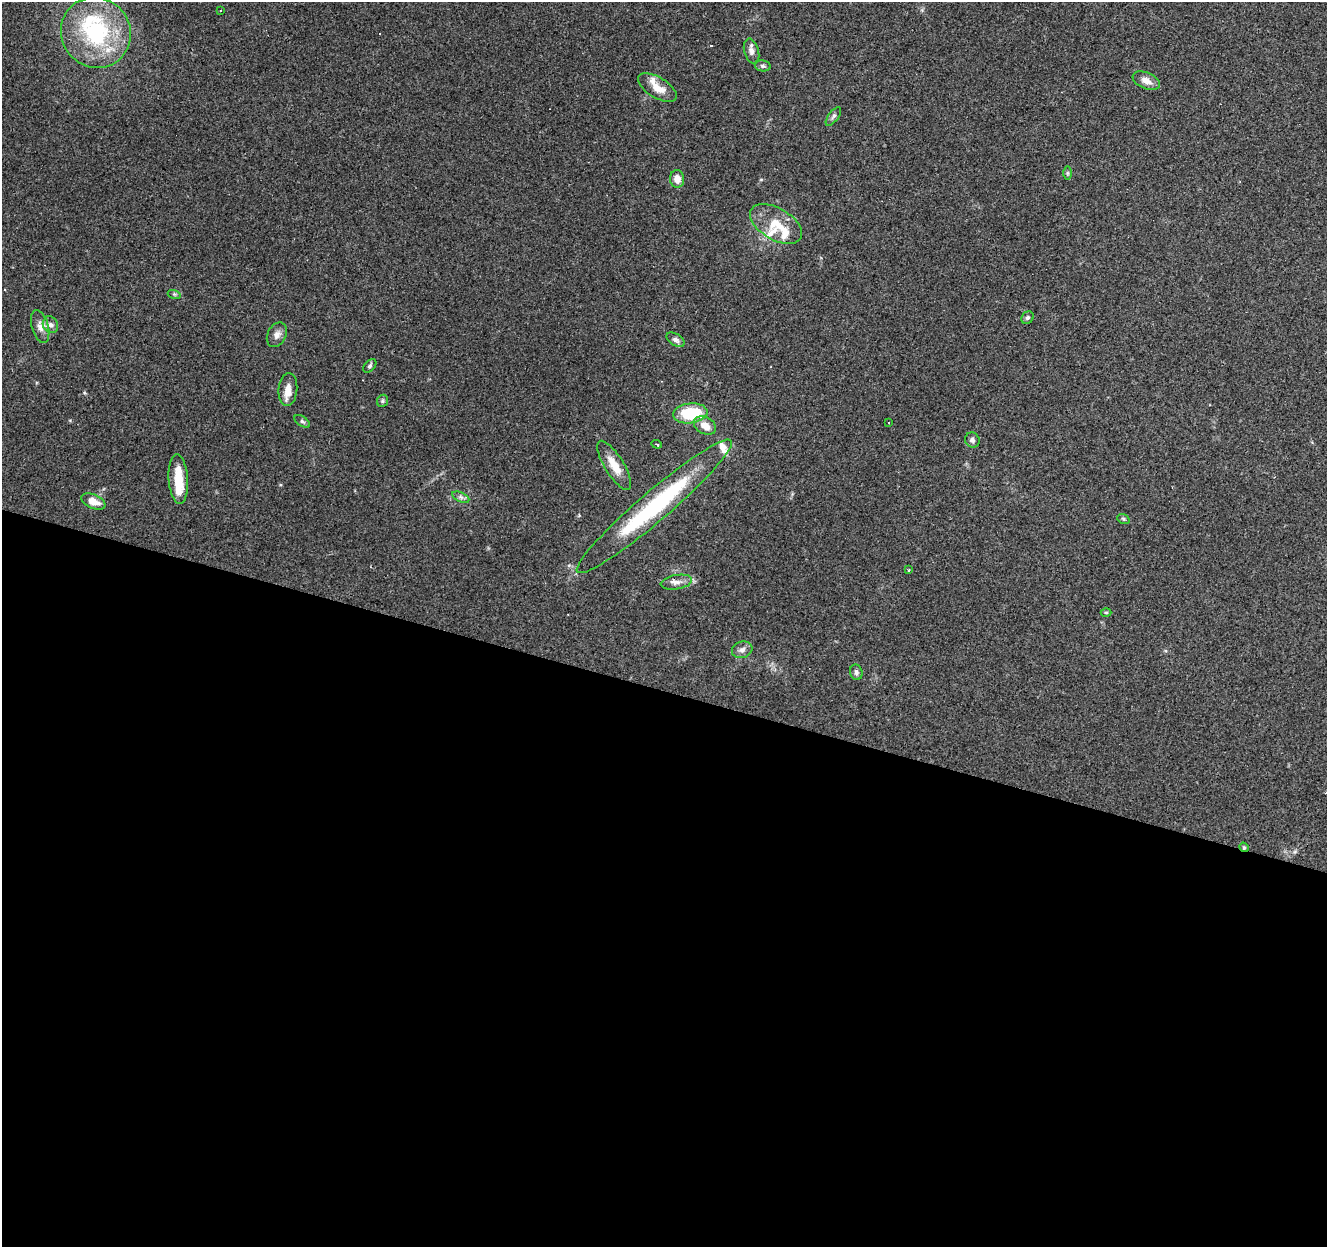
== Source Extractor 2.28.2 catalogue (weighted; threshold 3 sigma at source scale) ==
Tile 14 of 4 x 4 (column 2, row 4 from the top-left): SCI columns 1326-2650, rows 214-1458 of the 5306 x 5470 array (HDU 1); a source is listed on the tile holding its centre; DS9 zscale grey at full resolution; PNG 1329 x 1249 px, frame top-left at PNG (2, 2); each listed source drawn as its Kron ellipse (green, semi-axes under 4 px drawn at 4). Shown black and unused: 45% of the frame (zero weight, under 3 of 4 exposures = <1% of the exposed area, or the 3 px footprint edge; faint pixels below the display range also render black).
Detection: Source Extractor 2.28.2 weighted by HDU 2 'WHT'; one run over the whole footprint, this tile lists its part. Background 0.085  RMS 0.0048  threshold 0.0215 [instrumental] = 3 sigma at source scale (4.5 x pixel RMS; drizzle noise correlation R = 1.50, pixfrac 1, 0.0396/0.0396 arcsec/px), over >= 5 px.
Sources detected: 46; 3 cosmic-ray / hot-pixel residue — neither listed nor drawn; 6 inside a brighter listed object's ellipse — not listed separately; the other 37 listed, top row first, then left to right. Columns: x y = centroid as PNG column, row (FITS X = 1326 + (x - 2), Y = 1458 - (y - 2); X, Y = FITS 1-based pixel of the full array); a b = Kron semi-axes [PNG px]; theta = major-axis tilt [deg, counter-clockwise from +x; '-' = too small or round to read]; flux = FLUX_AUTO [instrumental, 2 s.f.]
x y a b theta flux
220 10 3 2 - 0.54
96 33 36 34 -50 52
751 51 13 7 -75 2.5
763 66 8 5 -10 1.1
1146 81 14 8 -23 4
657 88 22 10 -31 6.6
833 116 11 5 53 1.3
1067 173 7 4 -90 0.85
677 179 9 7 -86 4
776 224 28 15 -31 12
174 294 7 4 -18 0.74
1027 318 7 5 42 1.1
50 325 9 7 -58 2
40 327 17 8 -75 3.6
277 335 13 9 63 3
675 340 10 6 -31 1.6
370 366 8 5 46 1.1
288 390 16 9 84 5
383 401 6 5 - 0.81
690 413 17 10 7 22
302 421 9 5 -36 1
889 423 2 2 - 0.38
705 425 12 8 -30 5.1
972 440 8 7 - 1.6
657 444 5 4 - 0.65
614 465 28 9 -58 7.8
178 479 25 9 -86 12
461 497 9 4 -23 1.4
93 502 13 7 -23 5.6
654 506 101 15 41 63
1123 519 6 4 -21 0.76
909 570 3 3 - 0.9
676 582 16 7 10 2.9
1106 612 5 3 - 0.6
742 650 10 8 18 2.4
856 672 8 6 -75 1.3
1244 847 5 4 - 0.78
Overlapping masked pixels (flux is a lower limit): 1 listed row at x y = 1244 847